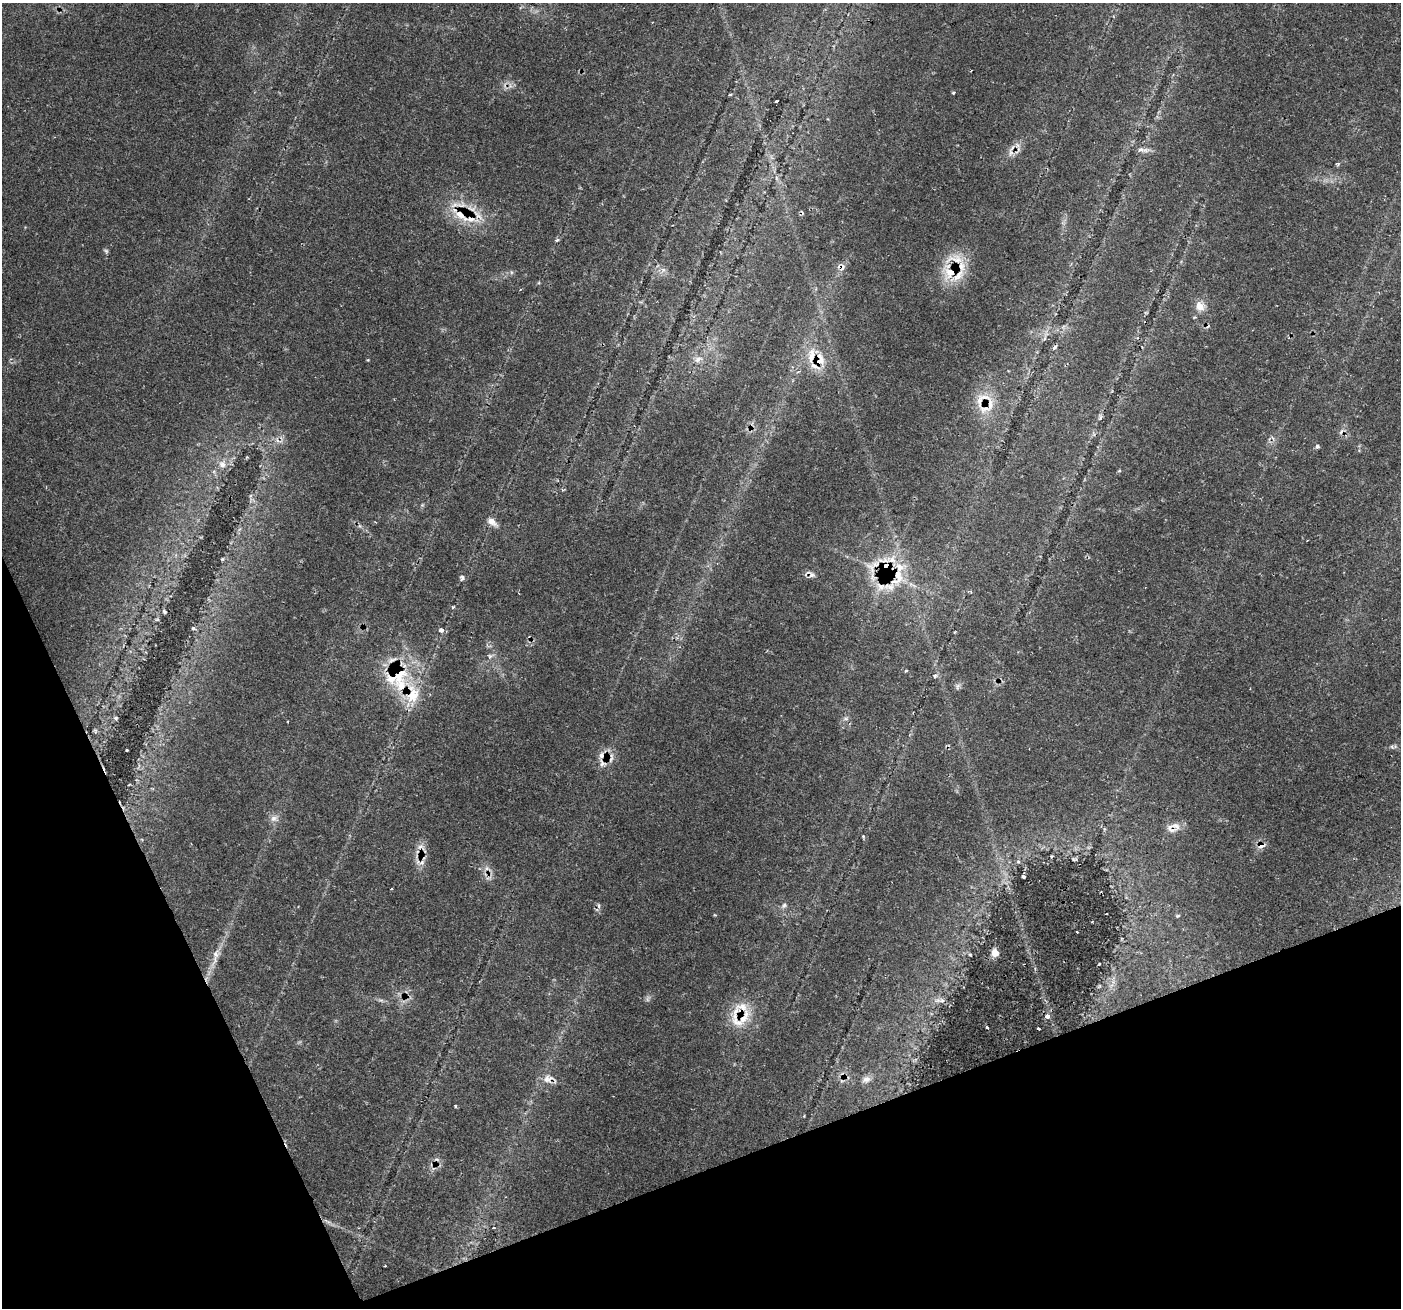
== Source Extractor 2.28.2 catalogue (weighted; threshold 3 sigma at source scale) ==
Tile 14 of 4 x 4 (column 2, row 4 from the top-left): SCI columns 1399-2797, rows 142-1447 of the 5594 x 5449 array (HDU 1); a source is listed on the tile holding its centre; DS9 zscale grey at full resolution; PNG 1403 x 1310 px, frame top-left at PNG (2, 3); no overlay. Shown black and unused: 19% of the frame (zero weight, under 2 of 3 exposures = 1% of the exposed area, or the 3 px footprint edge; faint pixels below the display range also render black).
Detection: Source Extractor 2.28.2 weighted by HDU 2 'WHT'; one run over the whole footprint, this tile lists its part. Background 0.0408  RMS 0.0038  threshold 0.017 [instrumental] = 3 sigma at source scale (4.5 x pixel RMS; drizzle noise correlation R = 1.50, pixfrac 1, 0.0396/0.0396 arcsec/px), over >= 5 px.
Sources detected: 98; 1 too faint to see at this stretch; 10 cosmic-ray / hot-pixel residue — not listed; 19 inside a brighter listed object's ellipse — not listed separately; the other 68 listed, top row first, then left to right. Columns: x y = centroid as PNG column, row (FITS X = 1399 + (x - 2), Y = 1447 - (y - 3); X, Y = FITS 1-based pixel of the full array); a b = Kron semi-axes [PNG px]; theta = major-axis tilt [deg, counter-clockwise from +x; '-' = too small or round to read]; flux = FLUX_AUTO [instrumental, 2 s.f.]
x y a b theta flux
954 92 4 3 - 0.52
776 101 3 3 - 0.78
1143 150 21 6 -4 2.2
1338 164 6 4 -6 0.52
461 215 27 10 -37 8.7
478 215 20 7 -45 4.1
557 240 6 4 44 0.57
106 251 7 5 -31 0.6
842 267 12 7 73 2.1
511 272 6 4 -72 0.54
950 272 25 21 15 13
1200 306 11 9 -51 3.7
1045 338 6 4 71 0.68
1054 347 6 5 - 0.76
698 359 12 7 32 2.2
368 360 4 3 - 0.3
819 361 15 11 28 6.4
799 372 7 2 22 0.4
985 409 19 12 0 5.4
1100 418 8 3 85 0.7
1317 446 5 4 - 1
222 464 11 9 -81 2.8
1119 471 6 3 19 0.39
492 522 14 7 -35 2.8
886 567 24 13 -89 15
871 568 21 11 -58 5.2
811 575 9 8 - 1.5
462 578 7 5 77 0.92
453 607 4 3 - 0.4
164 612 4 4 - 0.55
193 628 5 4 - 0.53
441 630 6 6 - 1.2
490 656 6 5 - 0.8
906 671 4 3 - 0.39
399 674 27 18 60 15
935 676 5 5 - 0.94
958 686 9 6 68 1.1
412 694 31 19 -82 14
116 718 5 5 - 0.59
845 718 9 4 0 0.84
126 750 3 3 - 1.3
603 755 15 9 -9 4
274 819 12 9 -9 2.2
1175 826 14 9 -30 2.9
863 836 4 4 - 0.51
1261 845 7 7 - 4
420 846 10 5 20 1.5
1074 859 7 3 4 0.42
1018 862 6 4 -1 0.51
487 868 7 4 -17 0.9
1023 877 3 3 - 0.54
784 905 8 6 41 1.1
599 906 8 3 -71 0.67
1177 916 5 4 - 0.48
1077 932 3 2 - 0.44
995 953 9 7 -69 3.2
216 954 12 7 -84 2.2
1099 964 4 2 - 0.29
381 1000 9 4 -5 0.82
940 1000 17 5 1 1.8
1047 1016 6 6 - 1.9
743 1018 29 12 57 9.1
547 1079 15 12 9 3.5
866 1080 12 8 9 2
455 1106 4 3 - 0.41
327 1221 14 3 -30 1.3
493 1228 4 3 - 0.45
385 1266 3 2 - 0.29
Overlapping masked pixels (flux is a lower limit): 16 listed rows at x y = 461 215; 478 215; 842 267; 950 272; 819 361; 985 409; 886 567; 871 568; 811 575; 399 674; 412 694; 603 755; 1175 826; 1261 845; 743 1018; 547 1079
Unlisted compact peaks at least as high as the median listed source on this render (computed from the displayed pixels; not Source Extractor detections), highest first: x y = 222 559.